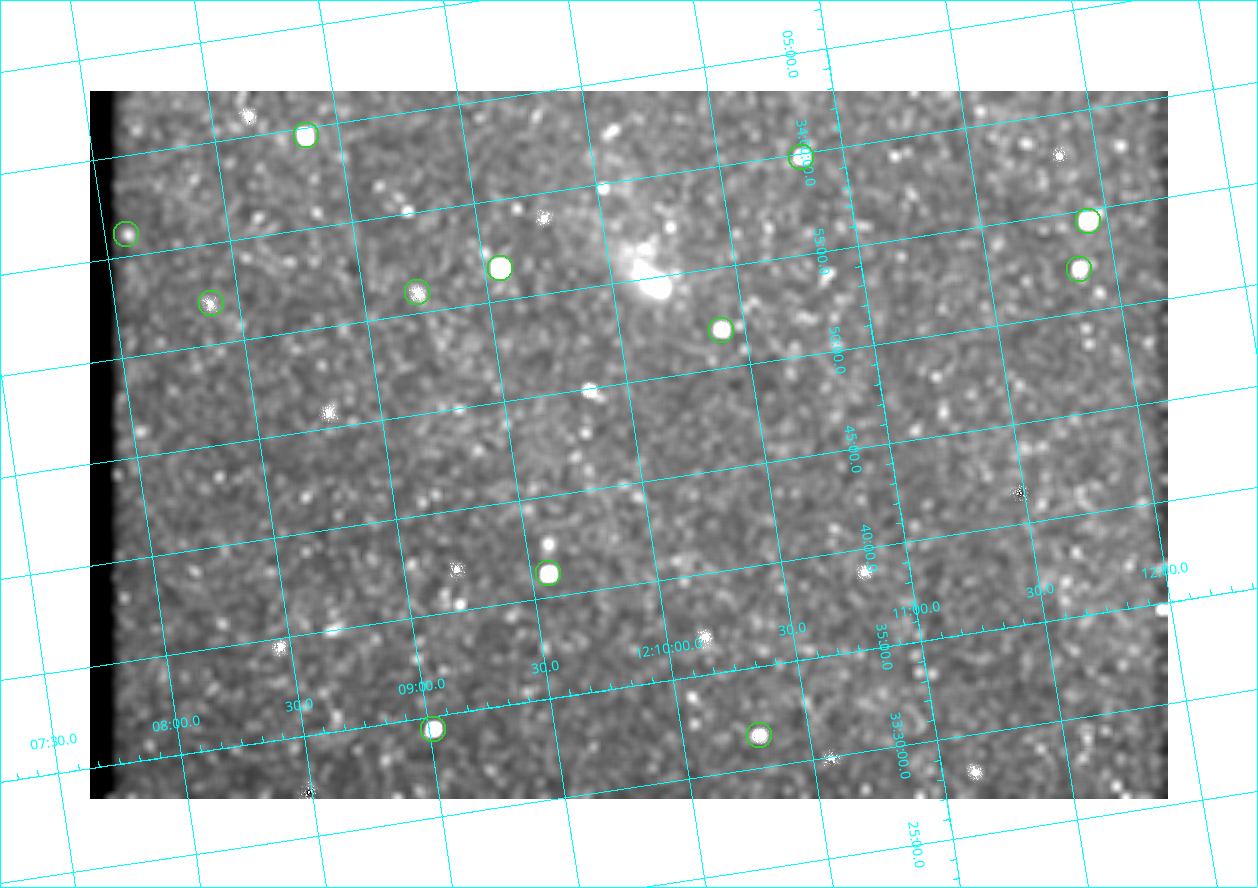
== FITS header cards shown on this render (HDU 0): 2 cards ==
NAXIS1  =                 1078
NAXIS2  =                  708

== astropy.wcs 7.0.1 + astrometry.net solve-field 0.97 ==
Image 1078 x 708 px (HDU 0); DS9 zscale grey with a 90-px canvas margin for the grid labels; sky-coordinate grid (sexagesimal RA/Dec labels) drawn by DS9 from the SOLVED WCS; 12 Tycho-2 reference stars matched to detected sources circled (green)
Header WCS: none
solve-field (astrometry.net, Tycho-2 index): SOLVED blind (the file carries no WCS)
Solved WCS: RA---TAN-SIP/DEC--TAN-SIP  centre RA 12:09:58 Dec +33:47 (182.49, +33.78 deg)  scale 3 arcsec/px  FOV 53.9' x 35.4'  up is +9 deg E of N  parity flipped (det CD > 0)
(file carries no celestial WCS; the grid is the blind solution)
Tycho-2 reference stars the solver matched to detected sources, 12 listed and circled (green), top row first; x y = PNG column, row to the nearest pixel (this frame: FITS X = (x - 90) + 1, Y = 708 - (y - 91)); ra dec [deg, ICRS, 3 dp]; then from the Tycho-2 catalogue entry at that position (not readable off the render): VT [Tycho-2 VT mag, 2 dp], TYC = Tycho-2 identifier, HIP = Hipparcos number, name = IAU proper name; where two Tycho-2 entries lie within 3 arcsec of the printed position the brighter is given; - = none
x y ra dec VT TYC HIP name
306 135 182.217 +34.078 10.97 2529-1713-1 - -
801 157 182.707 +33.997 11.63 2529-1841-1 - -
1088 221 182.981 +33.908 10.81 2529-1789-1 - -
126 234 182.022 +34.018 10.39 2529-1353-1 - -
500 268 182.392 +33.944 9.84 2529-1255-1 59276 -
1079 269 182.965 +33.869 12.02 2529-805-1 - -
417 292 182.305 +33.934 12.65 2529-1793-1 - -
211 303 182.097 +33.951 11.96 2529-1435-1 - -
721 330 182.601 +33.865 11.69 2529-1735-1 - -
548 573 182.392 +33.687 10.79 2527-1378-1 - -
433 729 182.255 +33.573 10.77 2527-1252-1 - -
759 735 182.576 +33.526 12.18 2527-1353-1 - -